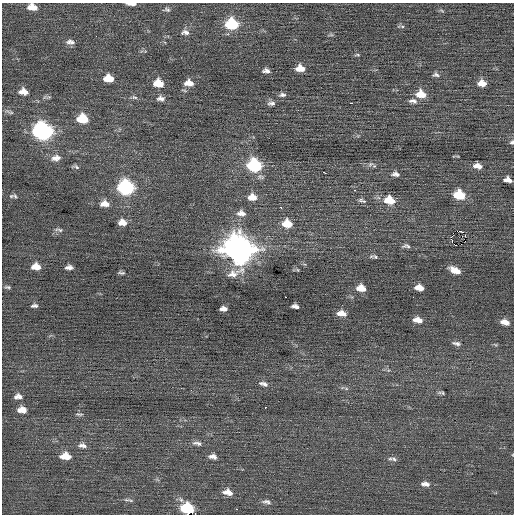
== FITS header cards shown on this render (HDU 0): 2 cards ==
NAXIS1  =                  512 / Axis length
NAXIS2  =                  512 / Axis length

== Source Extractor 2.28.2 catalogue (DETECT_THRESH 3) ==
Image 512 x 512 px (HDU 0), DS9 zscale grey, 1 PNG px = 1 image px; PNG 516 x 516 px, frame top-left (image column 1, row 512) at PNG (2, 3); no overlay
Background 0.0374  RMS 0.75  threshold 2.25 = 3 sigma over >= 5 px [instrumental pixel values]
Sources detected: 93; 3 with non-positive FLUX_AUTO (blend fragments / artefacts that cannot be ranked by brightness) are not listed; the other 90 listed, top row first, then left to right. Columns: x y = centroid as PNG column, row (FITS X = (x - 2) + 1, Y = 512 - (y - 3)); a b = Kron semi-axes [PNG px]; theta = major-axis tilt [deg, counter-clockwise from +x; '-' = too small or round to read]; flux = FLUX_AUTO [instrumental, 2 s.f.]
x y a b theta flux
131 4 10 3 -1 310
32 7 10 7 -11 520
167 9 10 6 -2 130
442 11 8 3 -19 72
232 24 10 8 -6 3000
402 26 6 3 -18 76
185 32 12 7 -4 220
331 35 7 4 -18 76
70 42 12 7 -5 230
357 55 7 3 -6 64
300 68 8 6 -4 560
266 71 8 5 -6 180
436 75 9 6 -3 140
108 78 9 6 -5 760
158 83 9 7 -9 810
189 83 11 7 -2 440
482 83 9 6 -4 470
23 92 11 7 -10 410
421 94 11 8 -10 750
282 95 9 5 1 140
134 97 9 5 -13 110
161 98 10 7 -2 240
413 101 11 6 -7 200
271 103 10 6 3 170
350 103 4 2 - 380
9 112 13 4 -21 130
82 119 10 8 -9 1300
42 131 11 9 -13 14000
512 142 6 5 - 92
56 158 14 9 9 370
370 164 8 6 21 150
254 165 10 8 -12 4700
477 166 9 6 -9 330
76 167 9 5 -13 120
323 172 4 2 - 190
395 174 10 7 -7 190
508 180 8 5 -14 290
126 187 10 8 -12 8500
354 190 3 2 - 570
459 195 10 7 -15 1500
15 196 8 6 -39 120
252 197 10 8 -5 520
362 200 11 5 -14 150
389 200 11 8 -12 1100
104 204 12 8 -1 430
280 207 3 3 - 200
241 213 11 7 -7 380
122 222 9 6 -6 440
287 224 10 8 -12 930
59 230 11 5 -9 130
453 233 2 2 - 28
465 235 2 2 - 150
451 240 3 2 - 110
406 246 12 6 1 150
238 250 13 12 - 72000
375 257 8 5 -30 110
36 267 9 6 -5 560
69 267 7 4 2 200
298 270 5 3 - 50
455 270 11 5 -24 520
121 273 8 4 -5 93
8 287 8 4 -2 88
361 288 10 7 -11 530
419 288 8 5 -11 430
285 297 2 2 - 140
34 306 7 4 2 130
295 306 7 4 -10 190
223 309 7 4 -3 240
342 313 10 6 -8 400
418 320 9 5 -11 400
505 322 9 5 -16 360
456 343 12 5 -11 160
263 384 12 6 -16 210
346 388 6 3 -19 69
440 392 9 4 7 97
18 396 9 6 0 230
266 407 3 2 - 290
22 410 8 5 -3 500
79 414 10 3 -5 87
197 443 13 6 -11 210
82 445 11 6 -9 210
65 456 10 7 -2 640
213 456 9 5 -10 230
390 459 7 3 10 85
394 459 7 6 - 120
425 484 11 6 -7 260
228 492 11 6 -13 420
127 500 10 4 -5 120
266 502 11 6 -11 180
236 509 3 2 - 72
At the frame edge (FLAGS 8, measured only in part): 3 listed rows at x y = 131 4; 32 7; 512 142
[3 non-positive-flux detections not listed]